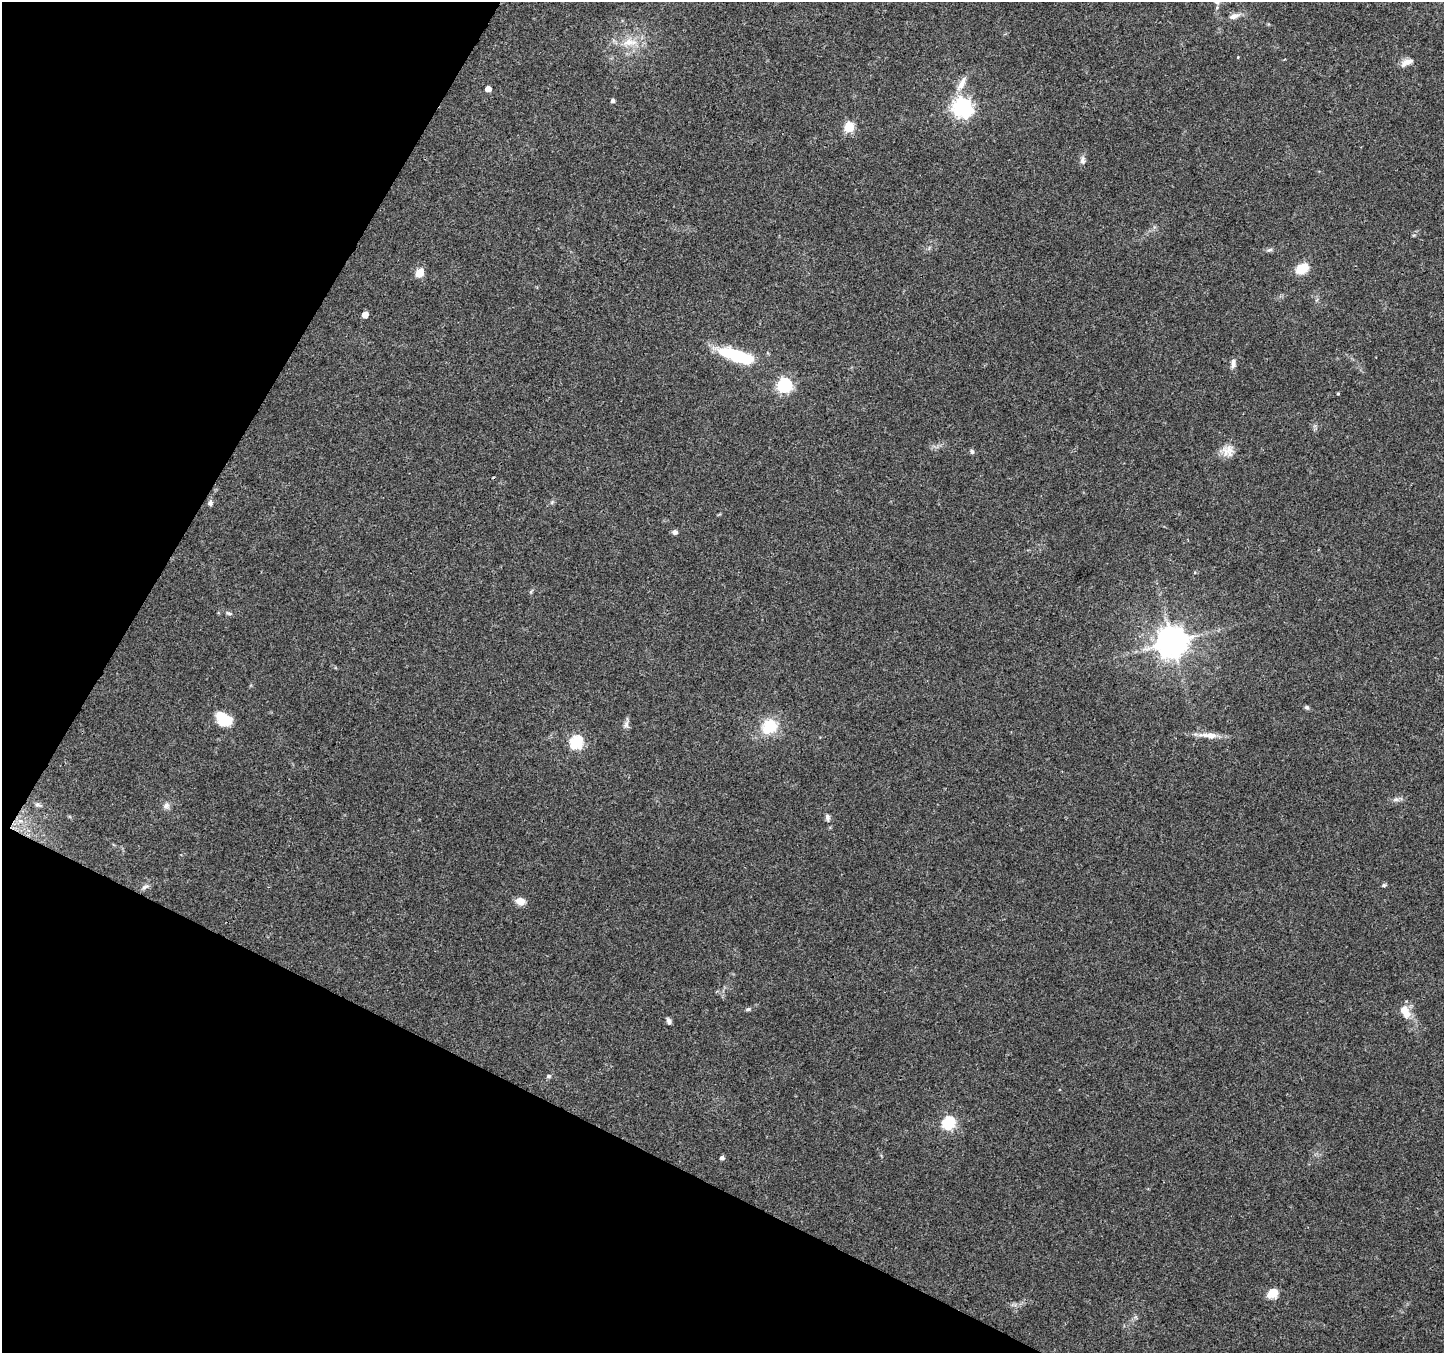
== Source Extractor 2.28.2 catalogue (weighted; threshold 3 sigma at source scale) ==
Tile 9 of 4 x 4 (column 1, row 3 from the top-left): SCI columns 1-1442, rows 1551-2901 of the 5776 x 5870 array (HDU 1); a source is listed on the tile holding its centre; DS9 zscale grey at full resolution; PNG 1446 x 1355 px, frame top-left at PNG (2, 2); no overlay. Shown black and unused: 25% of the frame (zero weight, under 3 of 4 exposures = <1% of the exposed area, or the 3 px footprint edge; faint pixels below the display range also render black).
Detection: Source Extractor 2.28.2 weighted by HDU 2 'WHT'; one run over the whole footprint, this tile lists its part. Background 0.0518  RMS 0.0036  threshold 0.0162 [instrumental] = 3 sigma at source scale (4.5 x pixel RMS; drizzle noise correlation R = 1.50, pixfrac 1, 0.0396/0.0396 arcsec/px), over >= 5 px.
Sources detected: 45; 1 cosmic-ray / hot-pixel residue — not listed; the other 44 listed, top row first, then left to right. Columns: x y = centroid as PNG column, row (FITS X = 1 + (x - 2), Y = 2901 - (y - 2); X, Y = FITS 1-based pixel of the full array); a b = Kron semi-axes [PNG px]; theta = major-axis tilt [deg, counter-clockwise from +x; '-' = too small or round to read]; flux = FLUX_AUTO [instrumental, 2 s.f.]
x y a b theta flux
1234 16 16 7 19 2.3
629 42 25 10 5 6.4
1238 57 4 3 - 0.24
1407 62 17 7 25 2.5
962 84 23 8 61 3.9
488 89 5 4 - 3.2
613 101 4 4 - 1.1
963 107 7 7 - 180
849 127 5 5 - 20
1082 160 11 6 -85 1.4
1269 250 8 5 15 0.82
1302 269 11 8 29 9.5
420 273 5 5 - 12
365 315 5 5 - 4.1
736 355 41 12 -18 22
1233 363 12 6 84 1.7
785 385 6 6 - 67
1338 394 3 3 - 0.36
972 451 6 5 - 0.81
1228 451 16 15 - 3.9
210 503 8 6 -87 1.1
675 532 5 5 - 1.6
229 613 8 5 -27 0.8
1173 642 9 9 - 660
1307 707 6 5 - 0.77
224 719 18 11 -28 11
626 723 17 5 80 1.4
769 727 18 16 31 11
1209 735 29 7 -5 4.2
576 742 6 6 - 46
1396 799 9 6 17 1.1
37 804 7 5 -17 0.7
166 805 9 8 - 1.5
827 817 10 6 -81 1.2
1384 885 5 5 - 0.56
145 887 11 5 22 1.2
520 901 11 8 -6 3.3
748 1009 8 4 14 0.66
1405 1012 19 11 -62 5.3
669 1021 7 5 -72 1.1
548 1076 6 5 - 0.71
949 1123 6 6 - 46
722 1158 4 4 - 1
1273 1293 14 10 29 4.4